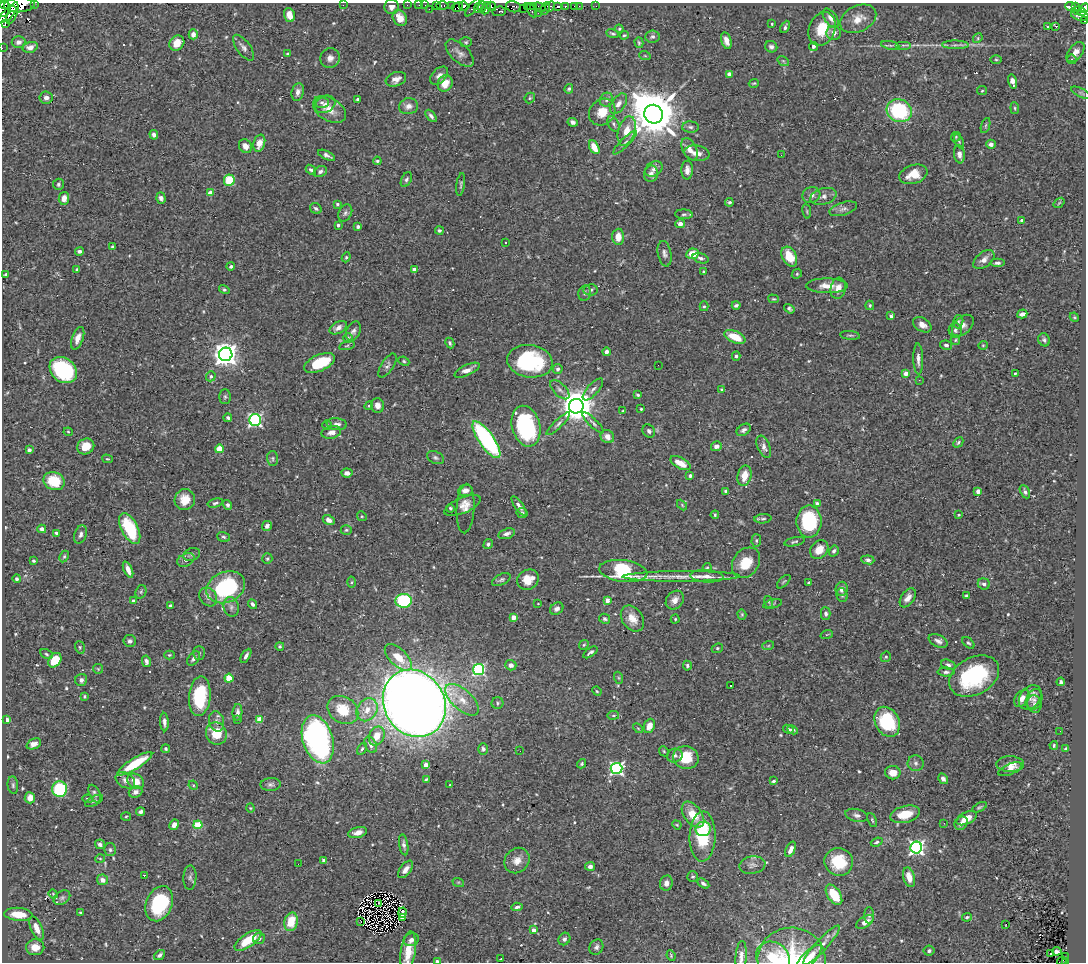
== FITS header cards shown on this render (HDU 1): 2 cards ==
NAXIS1  =                 1084
NAXIS2  =                  960

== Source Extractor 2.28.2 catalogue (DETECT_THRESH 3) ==
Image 1084 x 960 px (HDU 1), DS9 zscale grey, 1 PNG px = 1 image px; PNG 1088 x 964 px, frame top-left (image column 1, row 960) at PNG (2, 3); each listed source drawn as its Kron ellipse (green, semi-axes under 4 px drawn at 4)
Background 0.421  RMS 0.012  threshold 0.0362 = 3 sigma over >= 5 px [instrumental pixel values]
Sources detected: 562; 2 with non-positive FLUX_AUTO (blend fragments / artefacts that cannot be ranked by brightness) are neither listed nor drawn; of the other 560, the 500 brightest by FLUX_AUTO listed and drawn (60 fainter detections omitted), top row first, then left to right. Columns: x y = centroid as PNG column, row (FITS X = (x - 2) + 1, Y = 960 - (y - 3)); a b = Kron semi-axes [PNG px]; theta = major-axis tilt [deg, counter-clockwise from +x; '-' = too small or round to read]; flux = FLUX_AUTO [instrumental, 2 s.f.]
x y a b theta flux
34 3 2 2 - 47
4 4 5 4 - 640
19 5 15 7 3 4000
343 5 2 2 - 79
407 5 2 2 - 5.9
419 5 2 2 - 5.5
425 5 2 2 - 7.2
436 5 3 2 - 17
442 5 6 3 0 26
452 6 4 3 - 300
464 6 5 4 - 550
492 6 5 3 - 250
527 6 3 2 - 220
533 6 3 2 - 15
550 6 5 4 - 22
557 6 4 3 - 310
575 6 3 3 - 27
579 6 2 2 - 4
596 6 2 2 - 3.4
391 7 7 7 - 3.6
457 7 6 3 29 260
473 7 11 3 52 31
479 7 5 3 - 210
482 7 5 3 - 140
513 7 7 5 -13 120
540 7 6 3 -29 28
565 7 4 3 - 57
1070 7 5 4 - 110
1075 7 4 3 - 110
486 8 6 4 64 390
523 8 3 2 - 69
1084 8 5 4 - 250
4 9 7 6 - 1100
429 9 2 2 - 37
545 9 7 3 66 26
532 10 7 3 -62 160
499 11 7 4 2 300
1077 11 4 3 - 51
1082 12 4 3 - 140
12 13 12 4 70 1500
538 13 2 2 - 4
7 15 11 5 42 2300
289 15 7 5 -73 6.9
1080 16 9 5 -11 170
400 18 8 6 -59 8.5
831 18 11 6 -55 4.8
858 19 19 13 26 11
1084 21 3 2 - 11
5 24 3 3 - 9400
772 24 3 2 - 1.1
1048 26 4 3 - 4.9
1056 26 4 2 - 1.7
785 27 6 3 62 1.8
619 29 4 4 - 0.96
822 29 17 13 68 21
612 33 6 3 -19 1.3
834 33 7 7 - 4.4
193 34 5 4 - 5.3
624 35 4 3 - 0.96
652 37 7 6 - 2
978 38 5 4 - 1
726 41 9 5 -74 5.1
18 42 7 6 - 3
466 42 6 5 - 1.2
177 43 8 7 - 9
639 43 5 4 - 1.2
890 45 9 3 -13 1.8
903 45 8 3 0 1.4
955 45 13 3 -1 2.7
813 46 5 4 - 1.4
30 47 8 5 15 3.8
771 47 6 5 - 2.2
2 48 2 2 - 4.1
243 48 15 6 -53 3.7
1076 52 11 7 52 5.8
460 53 17 9 -43 4.5
288 54 3 3 - 1.6
645 56 6 3 -19 0.89
330 58 10 9 - 4.3
1072 59 5 5 - 1.8
996 60 6 4 -1 1
783 61 6 4 -34 1.2
729 74 4 4 - 7.1
439 76 11 7 46 3.8
396 79 10 7 20 4.3
1012 81 7 4 -77 5.2
445 83 8 7 - 9.7
754 83 5 3 - 0.84
569 89 5 4 - 1.5
982 91 5 4 - 1.1
298 92 9 6 76 3.6
1081 93 11 3 -26 1.5
46 98 6 6 - 3.5
530 98 6 4 48 1.1
358 99 3 3 - 1.1
606 100 7 6 - 2.3
322 102 7 5 -1 2.2
325 104 10 8 30 3.9
618 104 11 6 56 4.9
409 106 9 8 - 4.5
1015 108 6 4 -82 1.1
329 109 18 11 -33 10
899 111 13 11 -26 73
602 112 14 12 45 13
653 114 9 9 - 4400
431 116 7 4 -49 2.3
573 122 5 4 - 2.4
614 124 8 5 -61 2.1
986 125 8 3 71 1.1
690 127 8 5 -2 2.1
627 131 15 8 73 11
154 135 5 4 - 2.8
956 137 5 4 - 1.1
959 141 7 4 -63 1.3
259 143 9 5 73 8.3
625 143 16 3 45 2.1
991 144 4 4 - 3.5
245 146 7 6 - 5.1
594 147 7 4 -62 11
690 149 12 7 -64 7.1
697 153 13 7 -8 6.7
959 154 9 5 -81 4.7
327 155 9 4 -26 2.7
781 155 3 2 - 0.88
377 161 4 3 - 1.1
654 169 9 7 31 3.5
311 170 5 4 - 1.7
687 170 9 6 89 4.8
320 171 7 5 26 2.1
651 174 8 7 - 3.9
913 174 14 9 18 14
406 179 8 5 65 1.9
229 180 6 5 - 37
58 184 6 5 - 1.5
461 184 11 4 82 1.5
210 193 4 4 - 11
811 195 9 7 26 3.9
823 196 13 8 16 4.5
64 198 6 5 - 5.8
161 198 6 4 -71 2.6
729 202 4 4 - 1.5
1059 203 6 3 37 0.91
337 204 4 3 - 1.1
316 208 6 5 - 1.8
843 209 14 6 17 3.6
807 211 7 3 -82 1.1
345 213 9 6 62 2.6
684 214 9 5 -3 1.7
1022 220 3 3 - 2.5
680 224 5 4 - 4
338 225 3 3 - 1.4
358 226 3 3 - 2.6
439 231 4 4 - 1.6
618 237 8 6 87 9.6
505 243 3 3 - 2
112 246 4 3 - 0.89
79 251 4 3 - 2.3
665 254 13 6 -78 3.2
692 254 6 5 - 12
346 257 5 4 - 1.1
789 257 10 7 -62 17
701 258 8 5 -17 2.1
984 260 12 7 39 4.9
997 263 7 3 0 1.9
231 266 4 3 - 1.7
77 269 4 3 - 0.86
414 270 4 4 - 8.7
703 272 3 3 - 1.1
6 274 4 3 - 1.2
797 274 5 4 - 1.1
827 286 21 7 -1 9.3
838 288 10 7 76 6.8
224 290 5 4 - 1.2
591 290 7 5 8 1.8
585 293 8 6 77 1.9
773 299 5 4 - 0.93
736 305 4 3 - 1.5
870 305 5 3 - 1.1
704 306 5 4 - 1.2
789 309 5 4 - 1.6
1022 314 5 4 - 3.3
891 316 4 3 - 1.7
1074 317 5 3 - 0.86
958 322 7 5 75 1.7
922 325 10 6 -32 5.3
963 326 13 8 44 4.5
338 328 9 5 30 4
955 330 7 6 - 2.1
353 331 10 7 65 3.1
850 335 10 3 -6 1.3
735 337 11 5 -24 20
78 338 12 5 70 6.1
348 338 4 4 - 1.1
955 340 5 4 - 1.1
1044 340 7 5 -63 1.8
450 343 5 4 - 1.4
946 345 6 4 -10 1.7
983 345 5 4 - 0.93
347 346 8 3 14 1.1
606 352 4 3 - 2.5
226 354 7 6 - 800
736 356 4 4 - 1.7
918 359 15 5 -88 4.1
404 361 6 4 -24 1.1
530 361 23 16 -9 80
319 363 16 8 24 34
387 365 13 6 57 2.9
658 365 2 2 - 1.4
558 369 5 5 - 2.2
63 370 15 11 -40 94
467 370 14 5 25 5
906 373 4 4 - 7.8
1015 373 3 3 - 1
211 376 5 4 - 1.8
919 380 3 2 - 1.2
593 389 14 5 48 3.3
722 389 4 2 - 1.1
560 390 12 6 -45 3.4
638 395 4 3 - 1.2
225 397 7 6 - 1.6
369 406 4 4 - 1
378 406 7 6 - 5.7
576 406 7 7 - 1800
641 409 3 3 - 1.2
623 411 4 3 - 0.91
228 418 4 4 - 1.7
255 420 6 6 - 170
593 423 14 4 -45 2.4
337 424 10 6 -6 3.4
558 424 16 4 44 2.8
327 425 5 5 - 1.1
526 426 21 14 -75 93
744 430 8 5 34 2.4
649 431 7 6 - 2.3
68 432 4 4 - 0.86
331 432 10 6 12 4.8
607 437 7 6 - 5.9
486 440 22 7 -55 130
958 442 6 3 47 1.4
86 446 9 7 29 13
716 446 5 5 - 3.9
764 447 12 6 -67 4.5
219 449 4 4 - 19
29 450 4 4 - 3.4
435 457 9 6 -26 2.3
273 458 7 5 -89 1.7
107 459 5 4 - 0.95
680 463 11 5 -28 10
347 473 5 4 - 4
690 476 4 3 - 1.9
744 476 10 7 77 11
54 481 11 9 -23 24
465 490 7 5 8 4.2
726 491 4 3 - 1.7
978 491 4 4 - 6.7
1025 492 7 4 -63 2
185 500 10 10 - 11
215 503 8 3 14 1.5
817 504 4 3 - 3.5
228 505 5 4 - 2.1
682 505 6 3 -47 0.87
462 506 19 7 23 6.3
519 506 11 4 -54 3.3
450 508 4 4 - 1.3
466 509 25 9 87 5.6
522 513 5 5 - 1.3
715 515 4 3 - 0.96
959 515 3 3 - 0.86
362 516 5 4 - 1
763 519 8 4 5 1.7
329 520 6 4 -30 4
809 522 16 12 90 55
267 526 5 4 - 2.9
130 528 17 8 -63 46
42 529 4 4 - 2.9
346 530 5 4 - 1.2
56 533 4 3 - 1.8
506 534 9 5 16 3.3
80 535 9 6 69 2.9
224 537 7 4 -17 1.4
756 540 6 5 - 1.3
794 542 10 4 13 1.6
488 544 5 4 - 1.7
819 550 10 8 49 9.9
834 551 6 4 57 1.7
192 554 8 6 21 2.5
64 556 6 4 62 1.2
267 559 5 5 - 1.3
186 560 9 6 26 3.7
868 560 6 4 -7 2.1
33 561 3 3 - 0.95
746 563 16 12 52 21
707 567 4 4 - 0.86
128 570 8 4 -66 5
623 571 24 11 -7 68
681 576 58 5 0 14
707 576 17 6 -4 6.7
17 579 4 4 - 1.6
501 580 10 5 26 2
528 580 11 10 - 12
352 582 5 4 - 1
784 582 8 3 45 0.97
809 583 3 3 - 1.4
984 584 6 5 - 2.4
226 587 20 15 23 81
842 589 7 6 - 4.6
141 592 7 5 70 1.6
842 595 7 5 -75 1.6
966 596 4 3 - 1.5
208 597 10 8 -50 4.1
908 598 10 6 54 5.5
133 600 4 3 - 1.3
607 600 4 3 - 8.6
675 600 10 8 50 5.2
404 601 8 7 - 78
769 602 6 4 -71 1.1
252 604 5 3 - 1.9
538 604 3 2 - 1.2
772 604 10 4 13 1.2
170 605 4 3 - 0.91
231 607 10 7 -76 3.5
557 609 7 5 36 3.1
742 614 5 4 - 0.95
826 614 6 5 - 2.5
513 617 4 4 - 8.3
605 619 6 4 -26 1.4
632 619 14 10 -56 9.8
675 619 4 4 - 1
827 634 6 4 20 0.9
130 641 6 6 - 2
938 641 10 6 -25 3.4
968 643 7 4 -42 1.4
584 645 5 4 - 1
280 646 4 4 - 1.2
768 646 6 4 19 0.89
80 647 6 5 - 1.2
717 648 6 4 22 1.1
590 652 8 3 35 2
199 653 7 5 -90 1.6
46 654 7 4 -28 1.3
169 655 5 4 - 1
246 656 8 4 58 2.5
398 657 17 8 -44 15
886 657 5 5 - 1.4
194 658 8 5 51 2.8
55 660 8 6 53 22
146 661 6 4 -79 2.5
511 665 5 5 - 3.9
948 665 7 4 -20 2.1
687 666 5 4 - 1.5
98 669 5 5 - 0.89
479 669 5 5 - 120
946 672 8 4 1 2
974 676 26 18 29 79
229 678 4 4 - 26
619 678 6 4 -71 1
81 680 6 6 - 3
1061 682 4 3 - 1.6
731 685 3 2 - 1.4
597 691 5 4 - 0.85
84 696 3 2 - 0.89
200 696 20 11 85 47
1030 697 13 10 52 5.2
1022 698 9 6 54 5.5
462 700 21 10 -42 12
1034 700 11 7 67 4.1
414 703 35 30 -60 1900
497 703 6 5 - 1.5
1034 704 9 7 -76 2.7
343 710 16 13 -34 23
367 710 12 9 56 10
237 712 8 5 85 3
613 715 6 3 8 0.98
238 719 4 3 - 0.97
7 720 4 4 - 3.9
259 720 4 4 - 13
217 721 10 7 -76 3.6
164 722 9 4 -86 3
887 722 15 12 -63 52
649 726 7 5 68 7.2
638 728 6 3 -44 0.87
788 729 5 4 - 1.7
792 730 5 4 - 2
1060 731 2 2 - 1.4
216 734 11 10 - 21
377 736 10 7 66 10
318 739 24 15 -73 220
34 744 8 5 23 6
371 745 9 5 -65 4.4
1054 745 4 3 - 1.1
166 749 4 4 - 1.5
362 749 6 4 59 1.6
483 749 6 5 - 2
1066 749 4 3 - 1.7
520 751 3 2 - 0.83
664 751 5 4 - 1
675 756 8 7 - 2.2
686 758 13 11 -13 24
916 763 8 8 - 2.7
135 764 20 5 32 31
581 764 5 4 - 1.3
1010 764 14 7 0 6.8
426 765 4 4 - 7.2
616 769 6 5 - 170
1010 769 12 5 23 4.4
893 773 8 6 -9 7.5
426 779 4 2 - 1.1
943 779 6 4 -58 2.6
125 780 10 7 -30 4.2
136 781 9 7 -37 10
773 781 4 3 - 1.3
271 784 10 6 2 2.4
13 785 9 5 -84 1.7
193 785 5 4 - 0.96
450 785 3 3 - 0.84
60 789 8 7 - 58
135 792 7 5 20 3.2
95 794 10 5 -62 2.5
30 798 5 5 - 6.3
88 799 5 4 - 1.1
94 801 10 4 27 1.8
979 807 8 3 29 1.3
250 808 4 4 - 0.83
140 812 4 3 - 2.1
905 814 15 8 13 19
693 815 15 8 -53 16
857 815 11 6 -13 3.1
126 816 5 3 - 0.89
967 818 11 6 27 11
872 820 7 3 -66 1.1
944 823 3 2 - 1.3
961 823 7 6 - 4.6
174 825 5 4 - 4.9
198 825 4 4 - 34
677 825 5 4 - 0.85
703 829 8 7 - 9.6
358 833 9 5 13 5.3
703 836 25 13 88 45
877 842 6 4 21 1.6
100 844 5 4 - 2.1
404 845 11 4 -81 2.6
916 847 6 6 - 250
791 849 8 4 66 5.4
110 850 6 5 - 1.7
100 859 5 3 - 0.85
324 860 4 3 - 2.4
517 861 13 11 50 7.6
839 862 14 14 - 28
298 864 2 2 - 1
752 865 13 8 10 4.4
590 866 5 4 - 2.5
406 869 10 5 51 4.5
144 875 3 3 - 1.5
693 876 5 5 - 1.3
909 877 10 5 -75 9.3
190 878 12 6 87 2.9
102 880 5 5 - 5.2
458 882 6 4 -17 0.84
666 883 7 6 - 4.2
703 883 6 3 -33 2
53 894 5 4 - 0.89
834 895 11 6 -57 25
62 898 9 6 36 2.4
379 903 3 2 - 1
159 904 18 13 67 54
517 907 6 3 6 1.7
402 912 5 3 - 2.6
81 913 4 3 - 1.4
18 914 14 6 -5 16
869 915 8 5 90 1.9
402 917 4 3 - 3.4
967 917 5 4 - 1.4
361 921 2 2 - 1.8
291 922 9 6 76 19
865 922 10 5 33 7
1006 924 3 2 - 3.1
37 928 12 6 -67 8.7
534 930 4 4 - 4.7
259 939 6 5 - 2.2
564 939 6 5 - 2.5
248 940 15 6 34 22
411 940 8 6 23 3.3
821 945 26 6 47 7.7
35 947 9 8 - 12
596 947 8 6 61 2.6
408 951 20 7 82 18
929 951 5 5 - 1.9
1057 951 4 3 - 4.4
1051 954 2 2 - 1.7
160 955 6 4 39 2.5
671 956 5 3 - 1.1
741 956 15 5 86 4.5
1066 957 3 2 - 1.6
773 958 17 15 -36 20
809 958 17 6 46 13
501 959 3 3 - 0.83
791 959 34 31 2 56
437 961 4 3 - 2.9
1062 961 5 3 - 3
1065 962 3 2 - 21
At the frame edge (FLAGS 8, measured only in part): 13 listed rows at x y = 34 3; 4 4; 19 5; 1084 8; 4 9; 1084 21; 2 48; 741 956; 809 958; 791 959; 437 961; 1062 961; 1065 962
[60 fainter detections neither listed nor drawn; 2 non-positive-flux detections neither listed nor drawn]